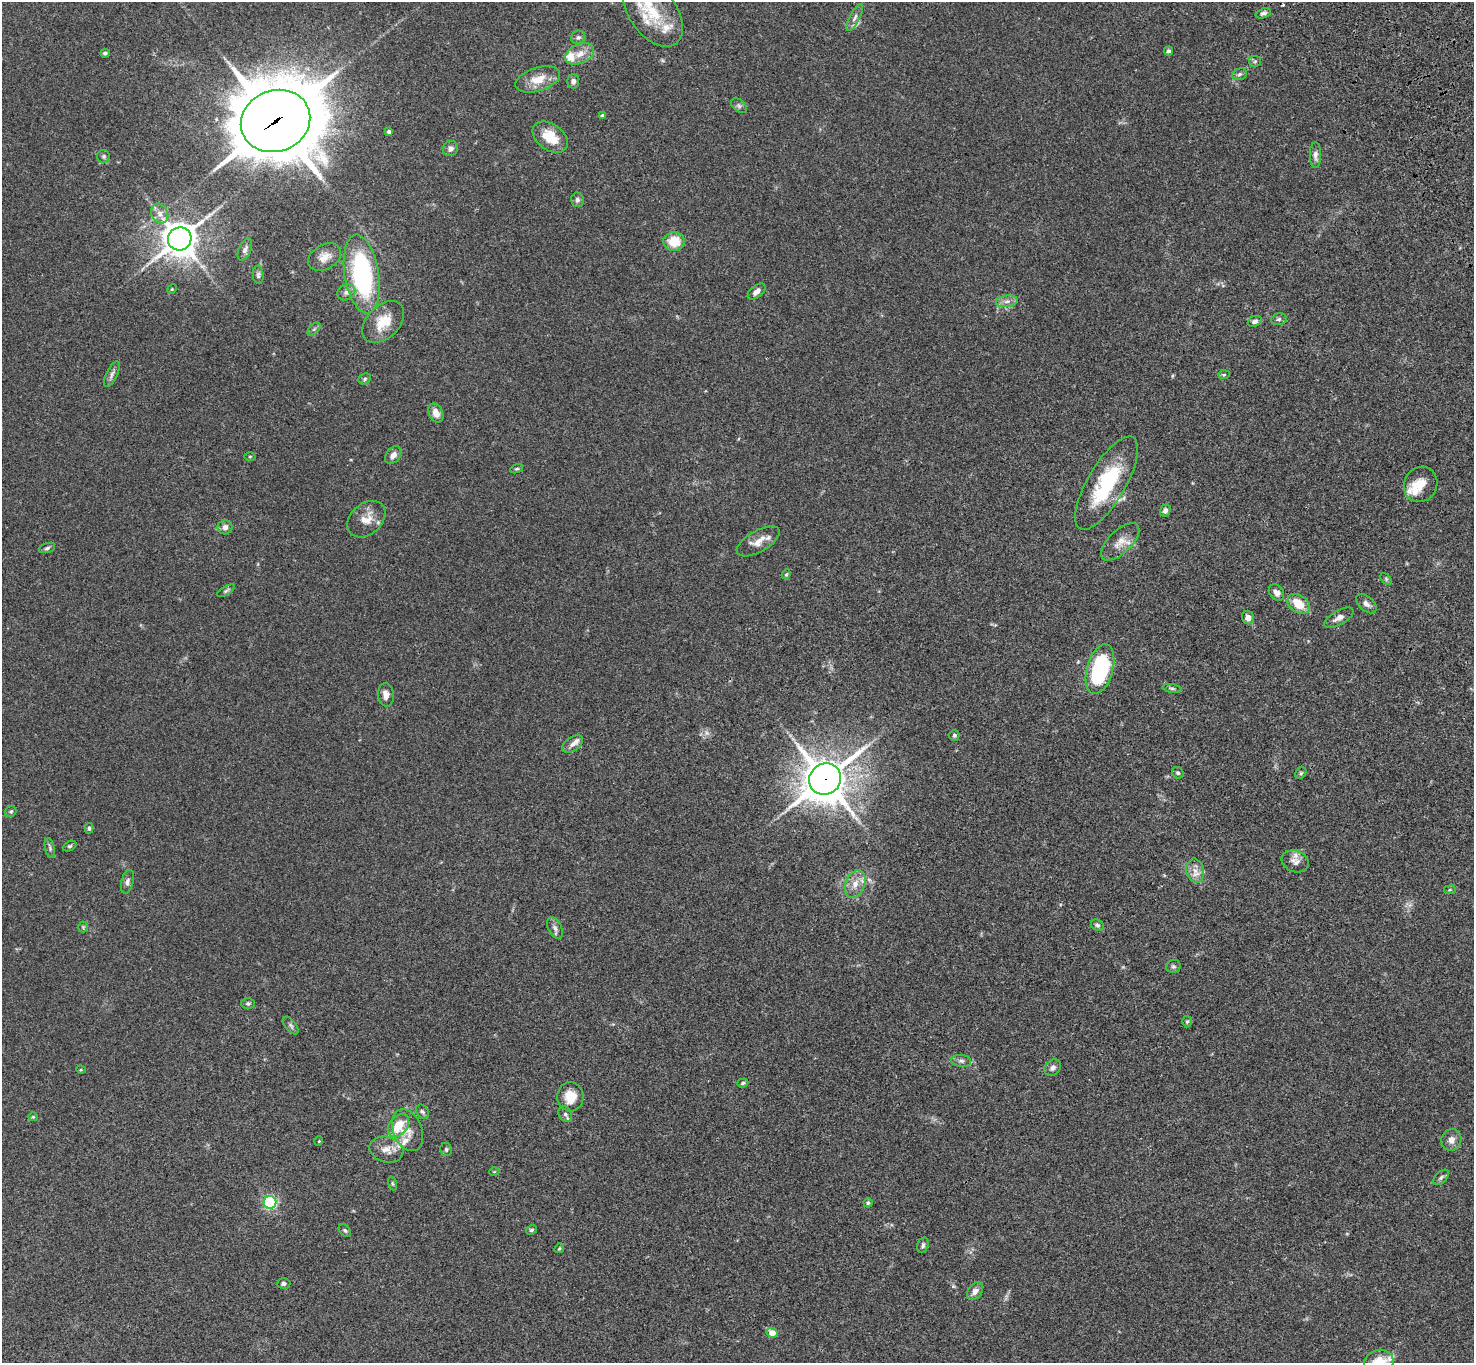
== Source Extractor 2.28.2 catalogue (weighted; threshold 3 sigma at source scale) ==
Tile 10 of 4 x 4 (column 2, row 3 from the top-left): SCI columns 1577-3048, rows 1742-3102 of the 6093 x 6062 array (HDU 1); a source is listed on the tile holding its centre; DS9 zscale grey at full resolution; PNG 1476 x 1365 px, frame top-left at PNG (2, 2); each listed source drawn as its Kron ellipse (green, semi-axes under 4 px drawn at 4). Shown black and unused: <1% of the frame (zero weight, under 3 of 4 exposures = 6% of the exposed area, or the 3 px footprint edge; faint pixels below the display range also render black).
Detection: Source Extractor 2.28.2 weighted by HDU 2 'WHT'; one run over the whole footprint, this tile lists its part. Background 0.0598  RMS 0.0052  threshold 0.0233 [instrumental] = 3 sigma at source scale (4.5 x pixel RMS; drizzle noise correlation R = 1.50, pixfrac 1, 0.05/0.05 arcsec/px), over >= 5 px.
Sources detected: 123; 1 too faint to see at this stretch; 1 cosmic-ray / hot-pixel residue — neither listed nor drawn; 12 inside a brighter listed object's ellipse — not listed separately; the other 109 listed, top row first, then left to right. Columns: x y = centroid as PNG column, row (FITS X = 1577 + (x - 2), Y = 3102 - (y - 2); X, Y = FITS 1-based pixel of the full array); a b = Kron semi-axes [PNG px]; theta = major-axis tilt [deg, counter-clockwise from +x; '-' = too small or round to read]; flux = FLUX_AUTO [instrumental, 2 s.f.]
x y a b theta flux
653 13 39 23 -53 21
1263 13 8 4 19 1.4
855 18 15 5 63 2.1
578 37 7 6 - 1.2
1168 51 4 4 - 1
105 53 5 4 - 1.1
580 54 15 9 24 5.1
1255 61 6 5 - 0.82
1240 74 8 5 17 1.2
538 79 23 11 18 8.3
573 81 7 6 - 1.8
739 106 9 5 -41 1.2
603 116 4 4 - 1
276 121 35 30 21 4200
389 132 4 4 - 1.3
550 137 19 13 -36 13
450 149 8 7 - 2.1
1315 155 13 5 -89 2.1
104 156 6 6 - 0.96
577 200 7 6 - 1.3
160 214 10 8 -65 3.1
180 239 12 11 - 790
674 241 10 9 - 11
245 249 12 6 66 1.7
325 257 18 12 30 5.2
362 274 40 17 -81 72
258 275 9 5 -84 1.1
172 289 5 4 - 0.52
757 291 10 5 40 2.5
346 292 9 7 26 2.3
1007 301 11 6 7 2.4
1279 319 8 5 15 1.2
1255 321 7 5 23 1.8
383 322 25 16 44 11
314 329 7 4 45 1.1
112 374 14 5 64 1.9
1224 375 6 4 2 0.65
365 379 6 5 - 0.92
436 413 10 7 -65 4
393 455 10 7 52 2.9
250 456 5 3 - 0.53
517 469 7 4 17 0.68
1107 483 52 19 60 39
1421 484 18 16 60 7.8
1165 510 6 5 - 1.8
366 519 21 15 41 6.8
225 527 7 7 - 2.2
758 541 24 10 30 5.3
1120 542 24 11 44 6.1
47 548 8 5 17 0.99
786 574 5 4 - 0.56
1386 579 7 4 -46 0.62
226 591 10 4 30 0.95
1276 592 9 6 -54 2.3
1299 604 12 8 -36 8.9
1366 604 12 7 -41 2.4
1248 618 7 6 - 2.7
1339 618 16 7 30 2.9
1100 669 25 13 74 51
1172 688 10 4 -11 0.97
386 695 12 8 -85 3.1
954 735 5 5 - 0.82
573 744 12 7 34 2.4
1178 773 6 5 - 0.87
1301 773 6 5 - 0.76
825 779 16 15 - 1300
11 811 6 5 - 0.81
89 828 5 4 - 0.74
69 846 7 4 26 0.78
50 848 10 5 -78 1.1
1295 861 14 10 -19 3.3
1195 871 12 8 -77 3.5
127 882 12 6 75 1.8
855 884 14 9 69 5
1450 890 6 3 9 0.47
1097 925 7 5 -31 1
83 927 5 5 - 0.6
555 928 12 6 -63 2
1173 966 7 6 - 1.1
248 1004 6 5 - 0.9
1187 1021 6 5 - 0.72
291 1025 10 5 -53 1.3
961 1061 10 6 -7 1.6
1053 1068 9 7 41 2
81 1070 5 3 - 0.44
743 1083 6 4 19 0.79
570 1097 14 13 - 8.5
422 1112 8 5 -55 1.1
565 1114 8 6 -64 1.2
33 1117 4 4 - 0.52
398 1125 13 9 52 12
408 1130 22 14 -68 6.5
1451 1140 11 10 - 3.1
319 1141 5 3 - 0.38
446 1149 7 6 - 0.97
386 1150 17 13 -15 5.2
494 1172 5 3 - 0.38
1441 1177 9 5 43 1.1
392 1183 7 3 -71 0.62
270 1202 6 6 - 69
868 1203 4 4 - 0.83
345 1230 7 5 -48 0.87
531 1230 6 4 30 0.85
923 1245 8 5 74 1.2
559 1248 5 4 - 0.57
284 1284 7 5 4 1.2
975 1291 10 7 54 2.8
772 1333 6 5 - 5
1379 1362 15 12 16 12
Overlapping masked pixels (flux is a lower limit): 2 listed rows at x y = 276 121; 825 779
Isophote crosses this tile's border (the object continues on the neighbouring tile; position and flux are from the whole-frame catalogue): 1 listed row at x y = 1379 1362